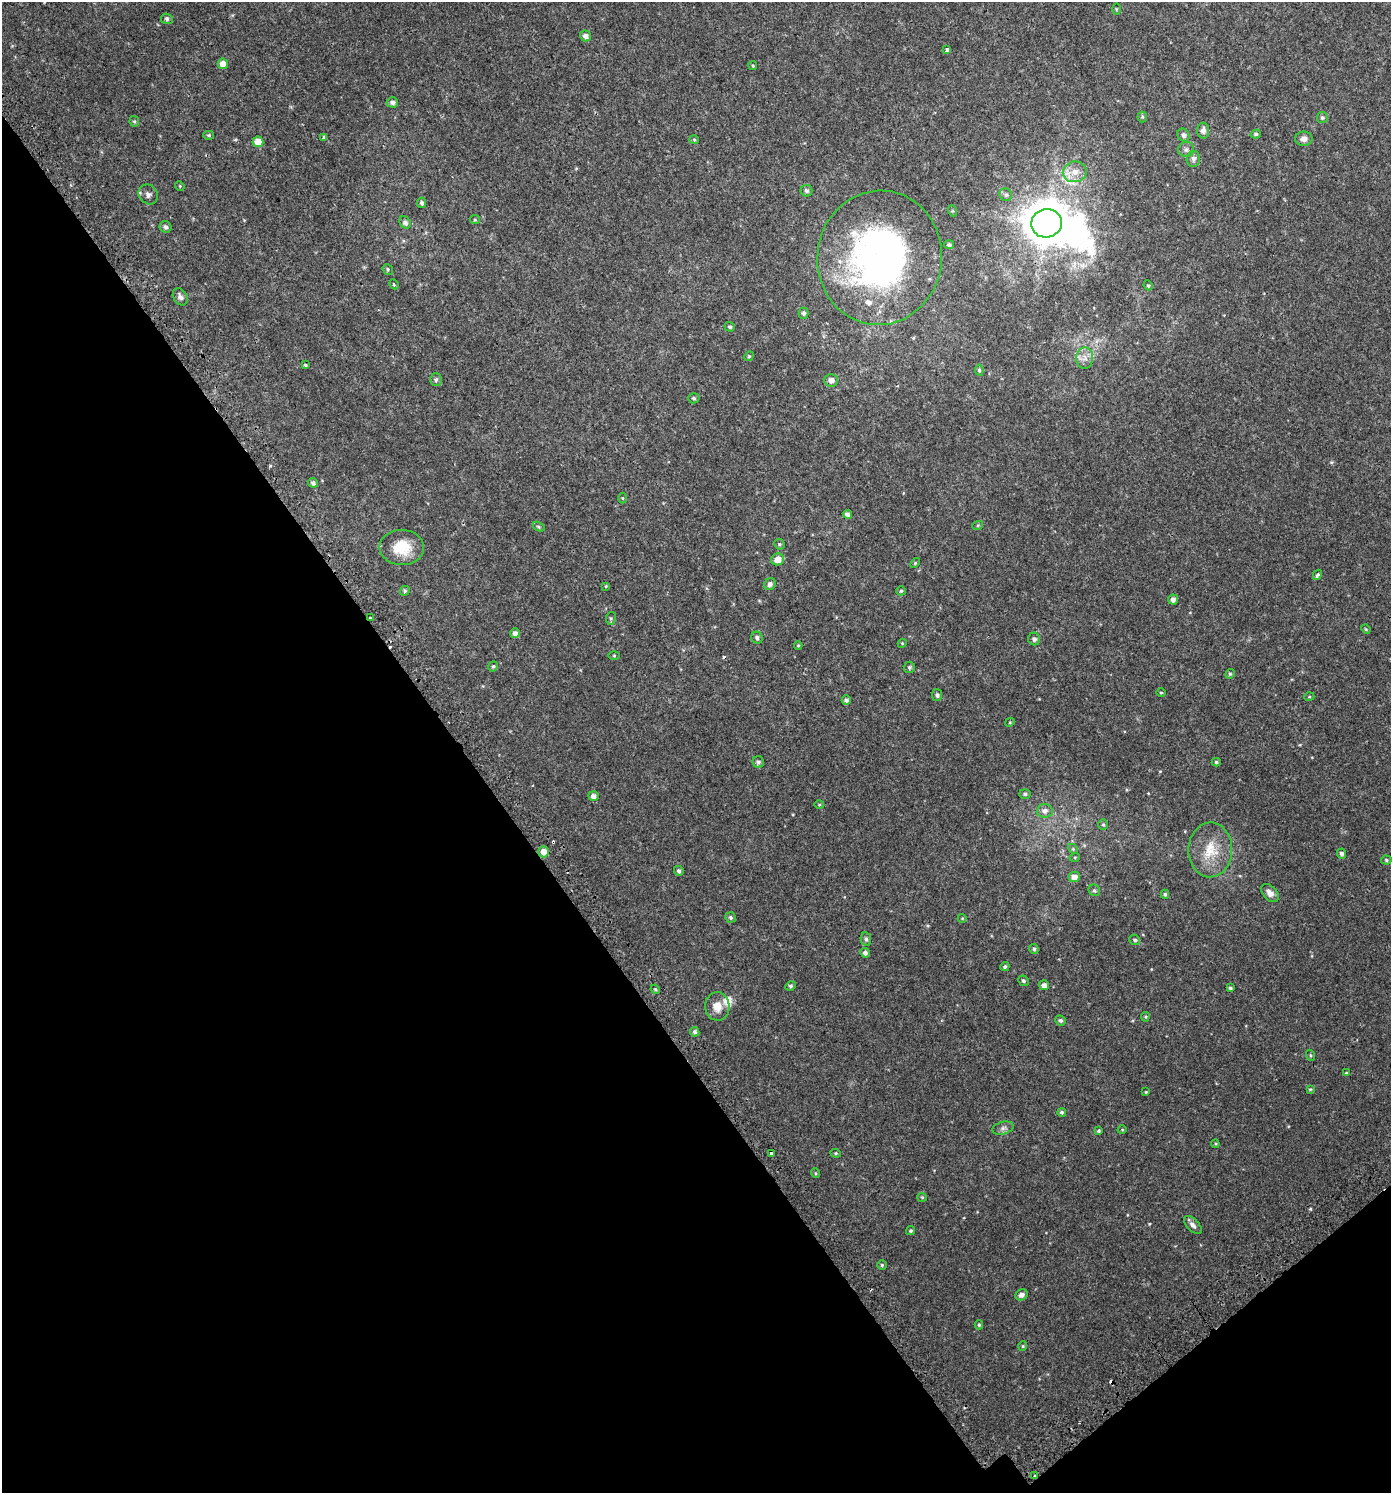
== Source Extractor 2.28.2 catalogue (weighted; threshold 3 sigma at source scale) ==
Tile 14 of 4 x 4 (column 2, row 4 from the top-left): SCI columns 1650-3038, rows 60-1550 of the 6014 x 6073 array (HDU 1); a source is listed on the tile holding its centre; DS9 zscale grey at full resolution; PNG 1393 x 1495 px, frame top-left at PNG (2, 2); each listed source drawn as its Kron ellipse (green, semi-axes under 4 px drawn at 4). Shown black and unused: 36% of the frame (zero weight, under 2 of 3 exposures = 3% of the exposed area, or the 3 px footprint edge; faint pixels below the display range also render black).
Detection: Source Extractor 2.28.2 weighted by HDU 2 'WHT'; one run over the whole footprint, this tile lists its part. Background 0.00247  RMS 0.0043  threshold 0.0193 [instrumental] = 3 sigma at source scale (4.5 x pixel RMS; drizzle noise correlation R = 1.50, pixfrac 1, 0.0396/0.0396 arcsec/px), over >= 5 px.
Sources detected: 139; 1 inside a brighter object's white glare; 4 cosmic-ray / hot-pixel residue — neither listed nor drawn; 2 inside a brighter listed object's ellipse — not listed separately; the other 132 listed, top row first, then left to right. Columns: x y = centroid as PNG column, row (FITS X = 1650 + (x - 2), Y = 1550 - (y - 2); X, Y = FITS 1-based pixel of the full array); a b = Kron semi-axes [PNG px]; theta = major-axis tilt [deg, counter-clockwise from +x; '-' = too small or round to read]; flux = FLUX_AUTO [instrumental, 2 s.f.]
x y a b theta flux
1116 9 5 3 - 0.36
167 19 6 5 - 0.77
585 36 5 5 - 1.7
947 50 4 3 - 1.5
223 64 5 5 - 3.5
753 66 4 3 - 0.46
392 102 5 5 - 1.4
1142 117 5 5 - 0.49
1322 117 5 5 - 0.76
134 121 5 4 - 0.56
1203 131 8 6 -87 1.7
1256 134 5 4 - 0.65
209 135 5 4 - 0.59
1183 135 7 6 - 1.4
324 137 4 3 - 2.4
1304 139 9 7 1 2.2
694 140 5 4 - 0.44
258 142 5 5 - 5.1
1186 150 8 7 - 1.5
1193 159 8 6 81 1.5
1075 172 12 10 10 4.6
180 186 5 4 - 0.4
806 191 6 5 - 1.1
148 194 10 9 - 1.6
1006 195 6 6 - 0.93
422 203 5 4 - 0.94
953 211 5 3 - 0.42
475 220 5 4 - 0.45
405 222 6 5 - 1.4
1047 223 15 14 - 1100
165 227 6 5 - 1.2
949 245 5 4 - 0.83
880 258 67 62 83 140
388 269 6 4 -50 0.57
394 284 5 4 - 0.7
1148 285 5 4 - 0.5
180 297 9 7 -57 1.4
804 313 5 5 - 1
730 327 5 4 - 0.69
749 356 5 4 - 0.44
1085 358 10 8 89 2.3
305 365 4 3 - 0.58
979 370 6 4 -81 0.72
436 380 6 6 - 0.88
831 380 6 6 - 2.3
694 398 5 5 - 0.73
313 483 5 4 - 1.1
622 498 5 3 - 0.41
847 514 4 4 - 1.6
978 525 5 3 - 0.43
539 527 6 4 -32 0.56
779 544 5 5 - 0.74
402 548 22 17 -1 10
778 559 6 6 - 3.6
915 563 6 3 46 0.43
1317 575 5 4 - 0.72
770 584 6 5 - 1.5
606 586 4 3 - 0.36
405 591 5 4 - 0.68
901 591 4 4 - 0.52
1173 599 5 5 - 1.7
370 618 3 3 - 1
611 618 6 5 - 0.6
1366 629 5 4 - 0.42
515 633 5 5 - 1.6
757 638 6 5 - 1.1
1034 639 6 6 - 1.2
902 643 4 4 - 0.47
798 646 4 4 - 0.43
614 656 6 4 0 0.41
493 666 5 4 - 0.64
909 667 5 5 - 0.76
1230 674 5 4 - 0.52
1161 693 5 3 - 0.36
937 695 6 5 - 0.97
1309 697 5 3 - 0.34
846 700 4 4 - 1
1010 722 5 3 - 0.36
758 762 6 5 - 1.1
1216 762 4 3 - 0.7
1025 794 5 5 - 0.74
593 796 5 4 - 1.8
819 805 5 3 - 0.37
1045 811 8 7 - 1.8
1103 825 5 4 - 0.53
1073 849 6 4 -45 0.47
1210 850 27 22 88 12
544 852 5 5 - 3.7
1341 854 5 4 - 1.1
1075 857 5 3 - 0.38
1386 860 5 4 - 0.57
679 871 5 5 - 0.97
1074 877 5 5 - 3
1094 890 6 5 - 0.79
1270 893 11 6 -47 2.7
1165 894 4 3 - 0.66
731 918 5 5 - 0.72
962 918 4 4 - 0.35
866 939 7 5 -79 0.99
1135 940 5 5 - 0.76
1034 949 5 4 - 0.72
865 953 5 4 - 1.1
1005 967 4 4 - 0.74
1023 981 5 5 - 0.76
1044 985 5 5 - 1.7
790 986 5 4 - 0.69
1230 988 4 3 - 0.65
655 989 5 4 - 0.49
717 1006 14 12 -86 4.4
1145 1017 5 4 - 0.48
1060 1020 6 5 - 0.93
695 1032 5 4 - 0.81
1310 1055 5 3 - 0.41
1346 1073 4 4 - 0.47
1310 1089 4 4 - 0.41
1146 1092 4 3 - 0.36
1062 1112 4 4 - 0.66
1003 1128 10 6 15 1.4
1122 1130 4 3 - 0.33
1099 1131 4 4 - 0.58
1215 1144 4 4 - 0.42
836 1153 5 4 - 0.46
772 1154 4 3 - 2.5
815 1173 5 3 - 0.37
922 1197 5 4 - 0.44
1193 1225 11 6 -46 1.8
911 1231 4 4 - 0.64
882 1265 4 4 - 0.61
1021 1295 6 5 - 1.9
979 1325 4 4 - 0.53
1023 1346 5 4 - 0.44
1035 1476 3 3 - 1.4
Overlapping masked pixels (flux is a lower limit): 2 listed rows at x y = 370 618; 1035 1476